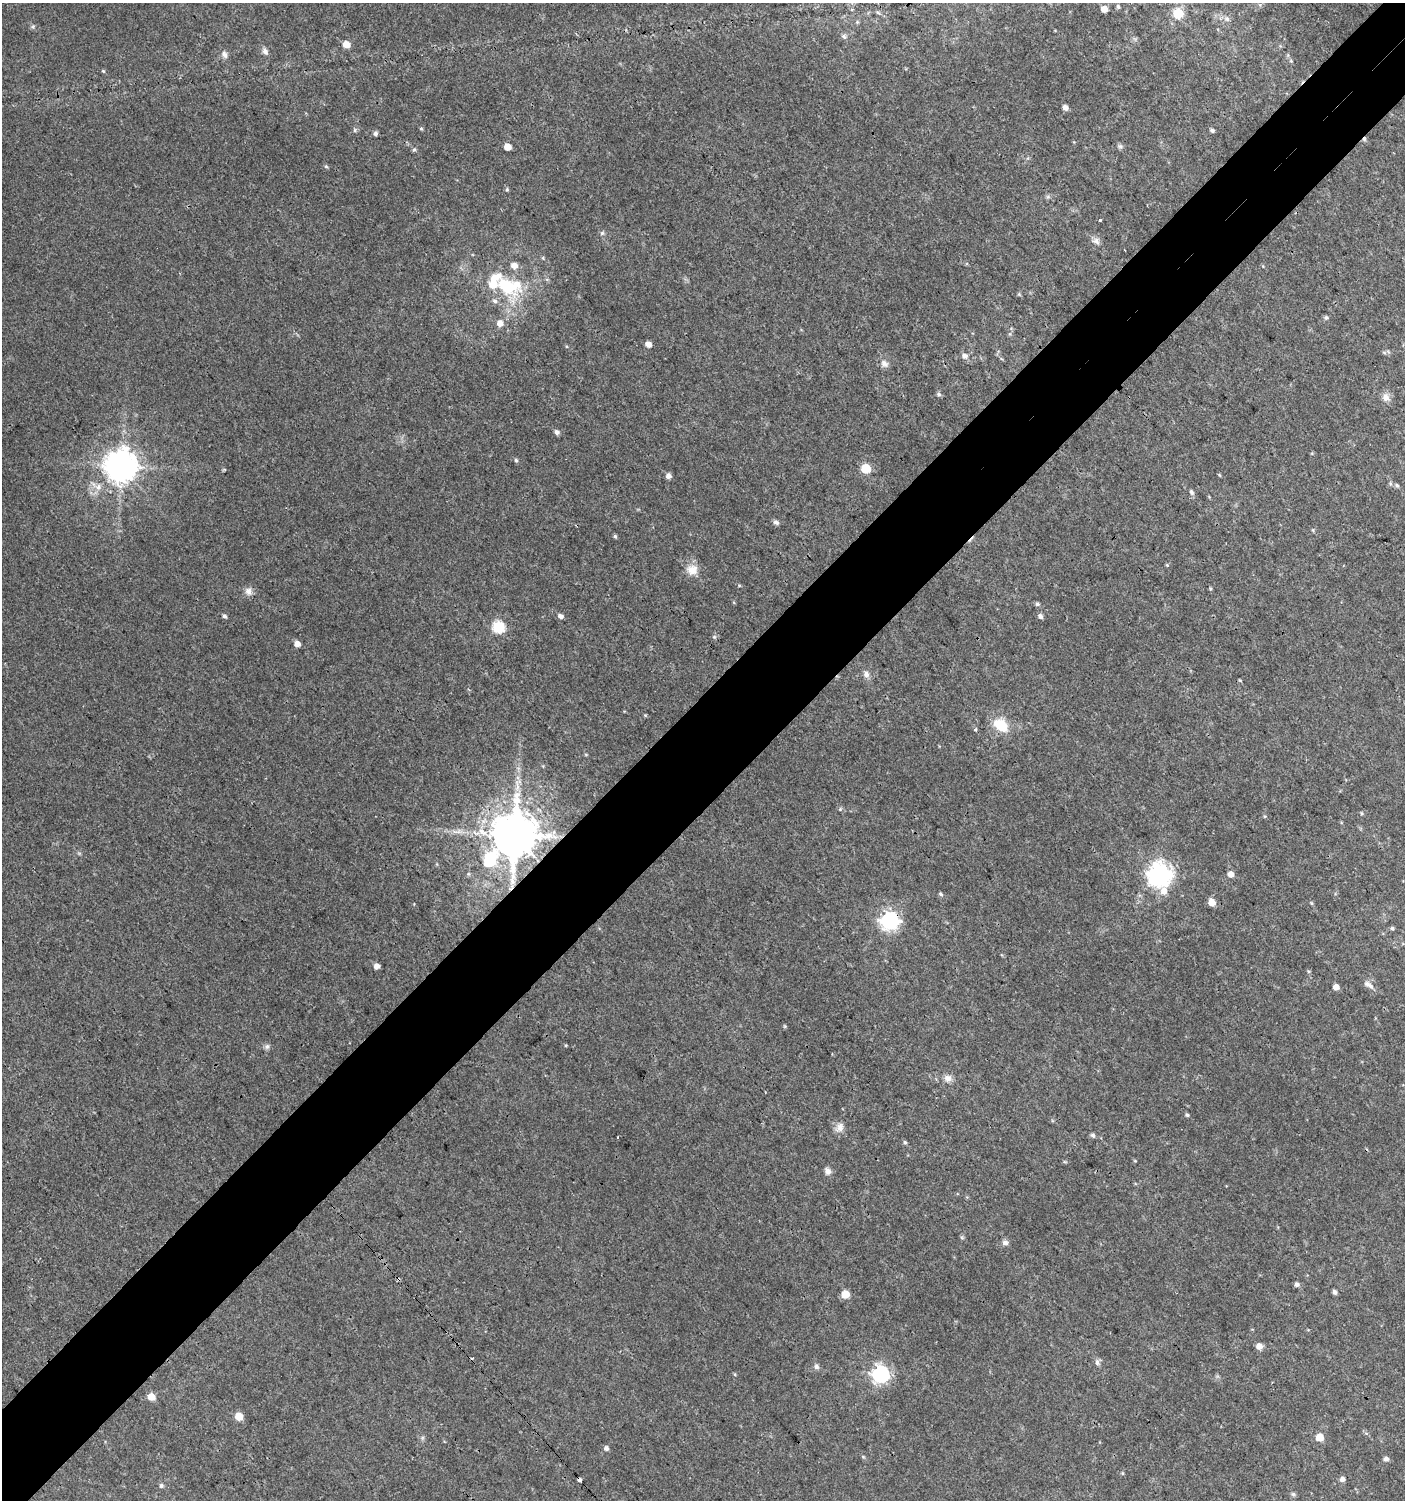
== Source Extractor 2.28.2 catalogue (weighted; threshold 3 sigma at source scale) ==
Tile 10 of 4 x 4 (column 2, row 3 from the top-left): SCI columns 1609-3011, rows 1532-3029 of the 6061 x 6086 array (HDU 1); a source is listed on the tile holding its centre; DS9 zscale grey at full resolution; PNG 1407 x 1502 px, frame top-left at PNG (2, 3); no overlay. Shown black and unused: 8% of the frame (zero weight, under 3 of 4 exposures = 4% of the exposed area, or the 3 px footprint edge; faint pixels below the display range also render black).
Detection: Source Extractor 2.28.2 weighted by HDU 2 'WHT'; one run over the whole footprint, this tile lists its part. Background 0.00379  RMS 0.0021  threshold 0.00932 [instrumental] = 3 sigma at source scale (4.5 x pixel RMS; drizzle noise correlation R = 1.50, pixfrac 1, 0.0396/0.0396 arcsec/px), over >= 5 px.
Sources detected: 115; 3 cosmic-ray / hot-pixel residue — not listed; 3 inside a brighter listed object's ellipse — not listed separately; the other 109 listed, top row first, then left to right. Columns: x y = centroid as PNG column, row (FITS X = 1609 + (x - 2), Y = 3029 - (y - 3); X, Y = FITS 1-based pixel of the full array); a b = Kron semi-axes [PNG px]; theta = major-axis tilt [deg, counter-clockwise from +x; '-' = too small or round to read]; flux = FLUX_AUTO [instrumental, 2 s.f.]
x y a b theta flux
1118 7 6 5 - 0.38
1104 9 5 5 - 1.8
878 12 6 5 - 0.35
1178 13 6 6 - 11
1227 19 8 6 -72 0.68
857 22 5 5 - 0.27
33 26 6 4 19 0.32
844 36 7 6 - 0.54
346 44 6 5 - 2.4
265 51 10 7 -57 0.82
224 54 10 7 -69 0.89
1291 61 5 4 - 0.27
103 71 5 4 - 0.24
1065 107 5 5 - 1
421 128 5 4 - 0.26
355 130 6 4 89 0.32
1212 130 5 4 - 0.44
375 133 5 5 - 0.62
1120 146 7 6 - 0.49
507 147 5 5 - 2.5
414 149 6 5 - 0.35
326 166 5 5 - 0.3
507 189 5 4 - 0.32
1100 220 3 3 - 1.6
602 233 6 6 - 0.42
1096 241 10 7 -50 0.95
514 266 8 7 - 1.5
506 286 31 17 -31 12
495 301 7 6 - 0.65
1326 318 6 5 - 0.36
500 323 7 7 - 1.4
648 344 5 5 - 1.3
1384 352 6 4 -20 0.32
965 356 8 7 - 0.93
884 364 12 9 -37 1.1
938 394 7 5 -17 0.43
1386 397 11 10 - 1.3
557 432 6 5 - 0.72
516 460 6 5 - 0.34
121 466 10 9 - 390
866 468 6 5 - 11
1219 475 5 4 - 0.23
668 476 5 5 - 1
1397 485 7 5 -48 0.43
98 487 10 7 78 1.2
1191 492 7 5 -65 0.58
776 522 7 5 -29 0.65
615 536 5 4 - 0.34
1167 565 5 4 - 0.22
692 570 16 14 -4 2.6
1210 589 5 4 - 0.25
248 591 11 9 -65 1.2
1037 604 6 5 - 0.42
224 616 6 5 - 0.49
560 616 6 5 - 0.77
1040 616 6 5 - 0.68
498 627 6 6 - 23
714 637 6 5 - 0.35
297 644 5 5 - 1.6
866 674 10 8 -83 0.98
1240 680 5 3 - 0.19
1001 725 20 14 -36 5.3
975 730 5 5 - 0.34
586 755 5 4 - 0.19
840 809 5 4 - 0.27
1362 813 5 4 - 0.27
1265 816 5 4 - 0.23
514 835 14 12 58 1300
1160 874 9 8 - 180
1231 874 5 5 - 1.7
941 894 6 4 -40 0.38
1212 902 7 5 -64 2.1
1311 903 6 4 -88 0.25
890 920 7 7 - 89
1392 928 5 5 - 0.34
376 966 5 4 - 1.3
1308 971 5 4 - 0.23
1369 985 16 7 -35 1.2
1336 987 5 5 - 1.5
785 1026 5 4 - 0.24
267 1046 8 6 57 0.57
948 1078 10 10 - 1.3
1187 1115 5 4 - 0.33
840 1127 13 9 85 1.5
1093 1135 6 5 - 0.52
618 1137 3 2 - 0.24
905 1142 6 4 -66 0.33
1135 1161 5 3 - 0.19
828 1171 9 8 - 0.99
1005 1242 9 7 0 0.76
1297 1284 6 5 - 0.65
1334 1292 5 4 - 0.64
845 1294 5 5 - 5.7
1259 1346 5 5 - 1.8
1097 1362 10 6 -83 0.68
816 1366 8 6 -66 0.63
881 1374 7 7 - 76
151 1397 5 5 - 3
239 1416 5 5 - 5.1
1319 1437 5 5 - 4.2
422 1438 7 4 72 0.36
606 1448 5 5 - 0.66
863 1457 5 4 - 0.23
1386 1459 5 5 - 0.77
1122 1473 5 4 - 0.23
579 1479 3 3 - 4.7
1342 1479 5 5 - 0.96
161 1486 6 5 - 0.46
1293 1494 6 6 - 0.4
Overlapping masked pixels (flux is a lower limit): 3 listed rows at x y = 514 835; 890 920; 579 1479